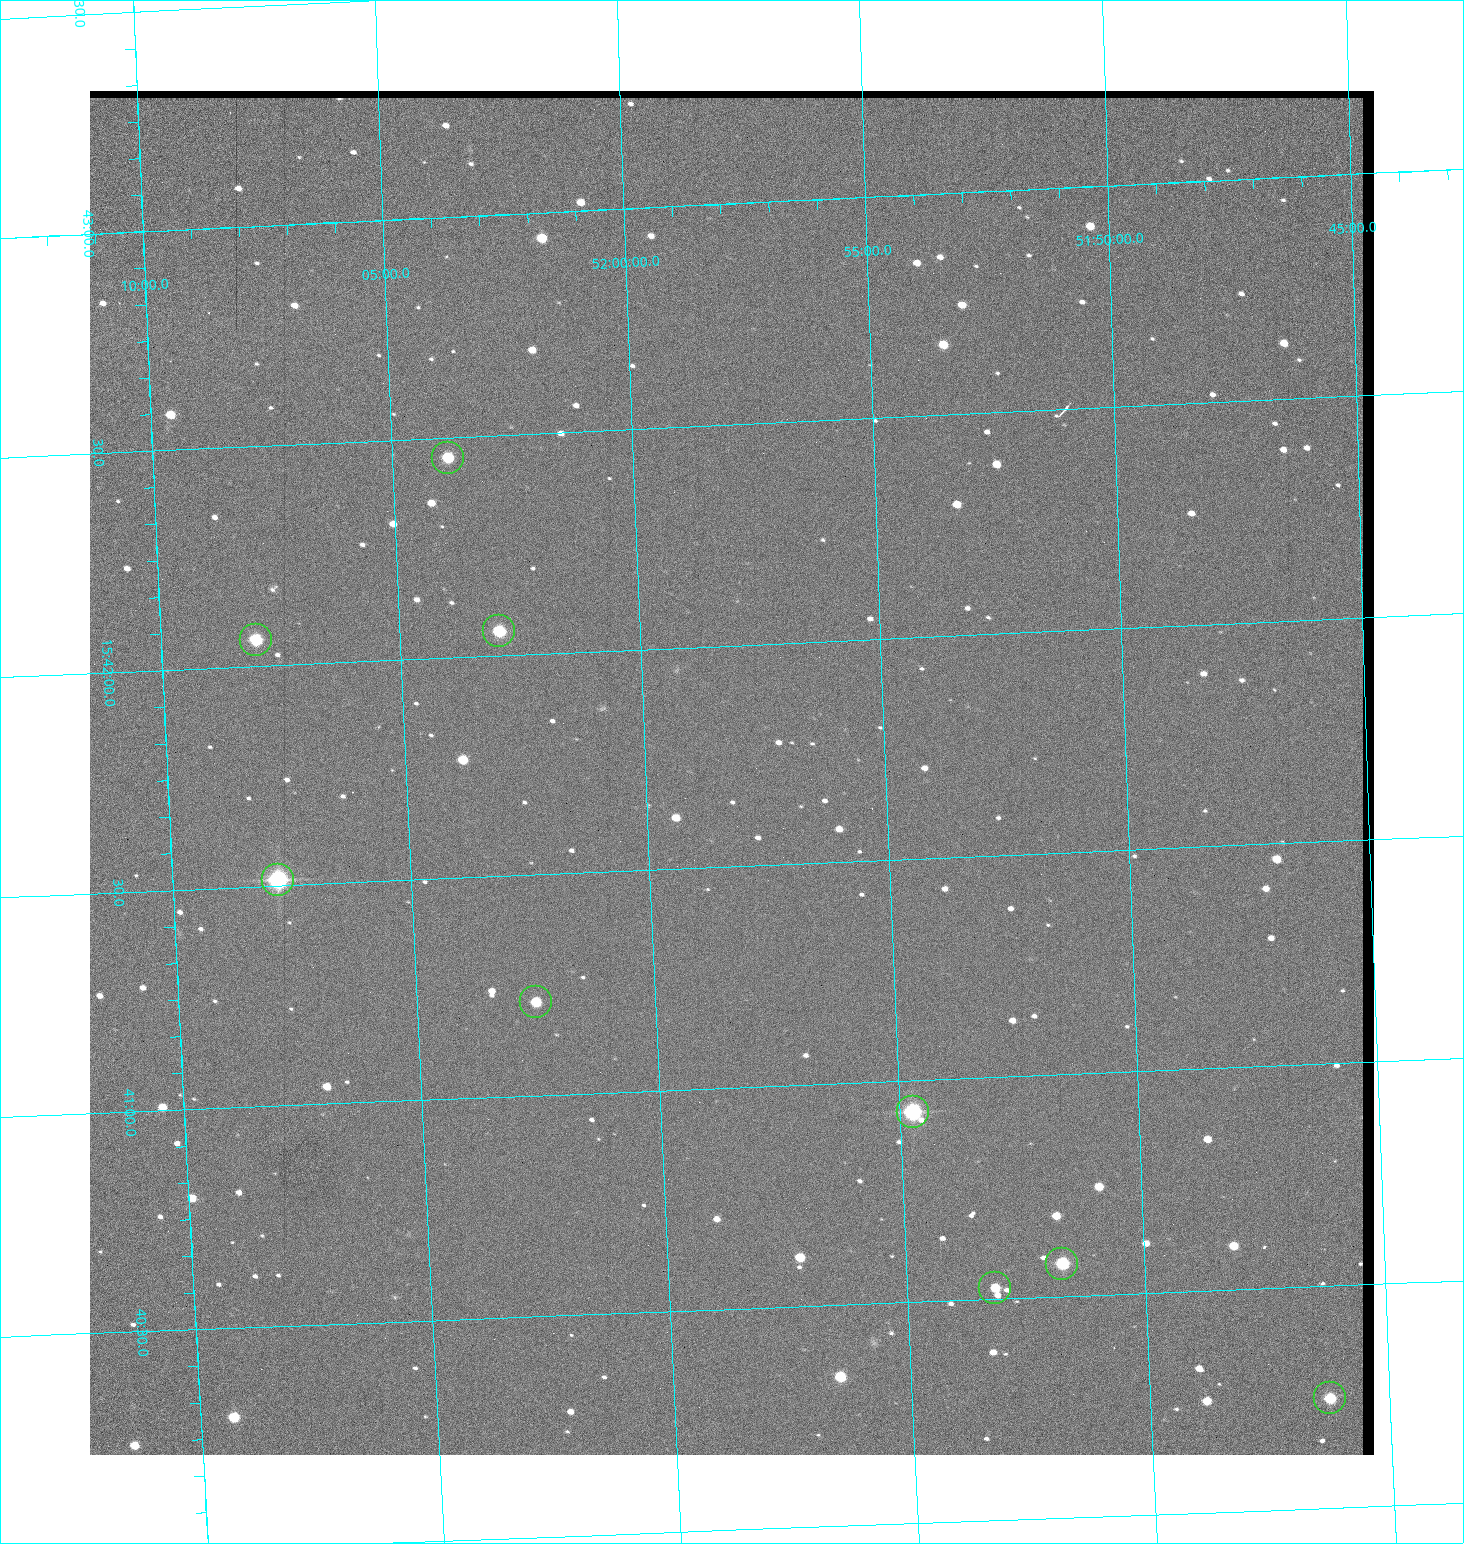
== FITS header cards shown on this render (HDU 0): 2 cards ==
NAXIS1  =                 1284 / length of data axis 1
NAXIS2  =                 1364 / length of data axis 2

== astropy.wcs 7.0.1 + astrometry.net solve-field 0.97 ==
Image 1284 x 1364 px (HDU 0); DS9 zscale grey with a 90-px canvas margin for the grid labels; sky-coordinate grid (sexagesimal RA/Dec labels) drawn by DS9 from the SOLVED WCS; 9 Tycho-2 reference stars matched to detected sources circled (green)
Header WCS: RA---TAN/DEC--TAN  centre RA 15:41:43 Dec +51:58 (235.43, +51.97 deg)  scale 1.26 arcsec/px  FOV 26.9' x 28.5'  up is +92 deg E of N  parity flipped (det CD > 0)
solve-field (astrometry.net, Tycho-2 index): VERIFIED the header's WCS against the Tycho-2 star catalogue (9 matches, 0 conflicts) and refined it, rather than solving blind
Solved WCS: RA---TAN-SIP/DEC--TAN-SIP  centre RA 15:41:43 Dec +51:58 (235.43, +51.97 deg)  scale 1.25 arcsec/px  FOV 26.8' x 28.5'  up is +92 deg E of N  parity flipped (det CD > 0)
The solver's refit moves the header's centre by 0.39 arcsec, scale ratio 0.9964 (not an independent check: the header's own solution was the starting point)
Tycho-2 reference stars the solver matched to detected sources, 9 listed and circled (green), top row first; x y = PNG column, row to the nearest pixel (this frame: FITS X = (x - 90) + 1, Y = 1364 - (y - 91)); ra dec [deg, ICRS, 3 dp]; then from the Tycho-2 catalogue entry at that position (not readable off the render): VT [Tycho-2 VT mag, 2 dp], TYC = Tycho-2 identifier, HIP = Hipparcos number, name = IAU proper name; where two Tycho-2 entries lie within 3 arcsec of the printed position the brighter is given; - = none
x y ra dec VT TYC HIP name
448 458 235.614 +52.064 11.61 3489-1132-1 - -
499 631 235.514 +52.049 11.19 3489-1407-1 - -
256 640 235.515 +52.133 11.12 3489-1380-1 - -
278 880 235.378 +52.130 9.31 3489-1322-1 76850 -
536 1002 235.303 +52.042 11.52 3489-958-1 - -
913 1112 235.232 +51.912 9.59 3489-824-1 - -
1062 1264 235.143 +51.862 10.97 3489-1016-1 - -
995 1288 235.131 +51.886 12.29 3489-908-1 - -
1330 1398 235.062 +51.771 11.53 3489-1453-1 - -